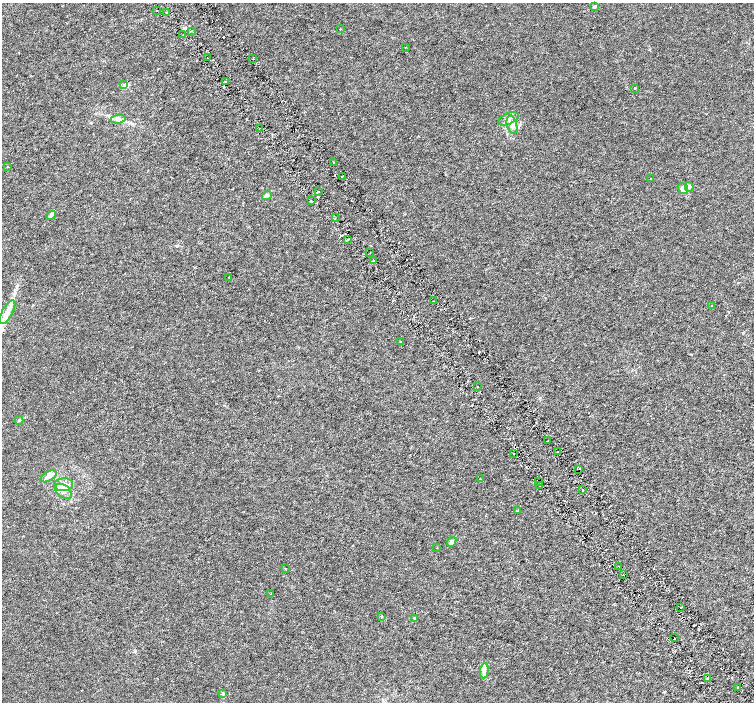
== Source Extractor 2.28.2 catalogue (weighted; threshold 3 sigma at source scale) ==
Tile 6 of 4 x 4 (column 2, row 2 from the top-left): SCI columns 1510-3012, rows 3004-4403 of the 6019 x 5941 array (HDU 1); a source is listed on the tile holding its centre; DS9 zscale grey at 2 x 2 block average (1 PNG px = mean of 2 x 2 image px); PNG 756 x 704 px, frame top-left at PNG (2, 3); each listed source drawn as its Kron ellipse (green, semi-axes under 4 px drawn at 4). Shown black and unused: <1% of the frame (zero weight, under 3 of 6 exposures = <1% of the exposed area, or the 3 px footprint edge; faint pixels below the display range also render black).
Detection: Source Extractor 2.28.2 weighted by HDU 2 'WHT'; one run over the whole footprint, this tile lists its part. Background 7.05e-04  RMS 0.0017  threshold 0.00694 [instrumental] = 3 sigma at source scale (4.09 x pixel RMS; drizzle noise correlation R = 1.36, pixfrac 0.8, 0.0396/0.0396 arcsec/px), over >= 5 px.
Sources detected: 72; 1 inside a brighter object's white glare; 4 cosmic-ray / hot-pixel residue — neither listed nor drawn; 1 coinciding with a brighter row at this scale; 3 inside a brighter listed object's ellipse — not listed separately; the other 63 listed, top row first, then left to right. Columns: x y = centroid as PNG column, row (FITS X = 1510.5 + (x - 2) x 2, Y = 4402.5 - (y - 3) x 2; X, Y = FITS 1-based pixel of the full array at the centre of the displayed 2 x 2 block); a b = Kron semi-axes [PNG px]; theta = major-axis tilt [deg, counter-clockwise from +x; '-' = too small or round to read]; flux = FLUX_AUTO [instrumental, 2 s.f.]
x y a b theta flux
595 7 4 3 - 0.69
156 11 2 2 - 0.41
167 13 2 2 - 0.73
340 28 2 2 - 0.23
192 31 2 2 - 0.28
183 35 2 2 - 0.19
405 47 2 2 - 0.13
207 58 2 2 - 0.24
253 59 2 2 - 0.41
226 82 2 2 - 0.22
124 85 4 3 - 0.48
635 88 3 2 - 0.17
118 119 7 4 7 1.1
508 119 11 5 23 1.9
512 125 9 5 -75 1.8
259 129 2 2 - 0.25
333 162 2 2 - 0.27
7 166 2 2 - 0.21
342 176 3 2 - 0.25
651 178 2 2 - 0.19
689 187 5 4 - 0.71
683 189 6 4 -53 2.5
318 192 2 2 - 0.34
267 195 5 4 - 0.84
311 201 2 2 - 0.4
51 215 5 4 - 1.1
335 218 2 2 - 0.2
347 240 3 2 - 0.27
370 253 2 2 - 0.2
373 261 3 2 - 0.46
229 277 2 2 - 0.27
434 301 2 2 - 0.21
712 306 2 2 - 0.13
7 312 13 5 61 3.2
400 342 2 2 - 0.18
478 387 2 2 - 0.17
19 420 4 3 - 0.56
547 441 2 2 - 0.15
558 452 2 2 - 0.28
514 454 2 2 - 1.1
579 469 2 2 - 0.45
48 476 9 5 28 1.6
480 479 2 2 - 0.17
538 482 2 2 - 0.19
64 485 9 6 6 3.5
540 485 2 2 - 0.25
582 489 2 2 - 0.23
63 491 9 6 -39 2
518 511 2 2 - 0.14
452 542 5 3 - 1
436 548 2 2 - 0.11
619 566 3 2 - 0.39
285 568 3 2 - 0.15
623 575 2 2 - 0.18
271 594 2 2 - 0.21
681 607 2 2 - 0.19
381 616 2 2 - 0.29
415 618 3 2 - 0.21
675 638 2 2 - 0.3
484 671 7 3 85 1.1
707 679 2 2 - 0.88
738 688 2 2 - 0.59
223 693 4 3 - 0.48
Overlapping masked pixels (flux is a lower limit): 3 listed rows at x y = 538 482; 540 485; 619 566
Diffuse or blended objects may show on this block-average render without a row.